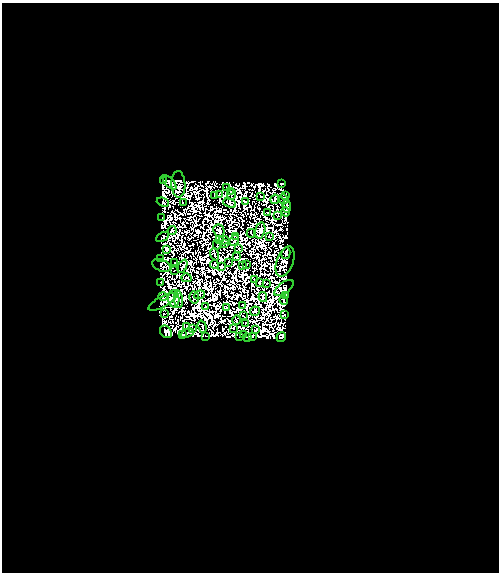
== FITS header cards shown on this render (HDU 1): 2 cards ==
NAXIS1  =                  497
NAXIS2  =                  570

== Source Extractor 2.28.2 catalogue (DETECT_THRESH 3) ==
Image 497 x 570 px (HDU 1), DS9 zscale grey, 1 PNG px = 1 image px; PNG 501 x 574 px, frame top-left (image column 1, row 570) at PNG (2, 3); each listed source drawn as its Kron ellipse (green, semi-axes under 4 px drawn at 4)
Background 3.89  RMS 1.3e-04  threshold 3.78e-04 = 3 sigma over >= 5 px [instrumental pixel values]
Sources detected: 269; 181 with non-positive FLUX_AUTO (blend fragments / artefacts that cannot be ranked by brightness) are neither listed nor drawn; the other 88 listed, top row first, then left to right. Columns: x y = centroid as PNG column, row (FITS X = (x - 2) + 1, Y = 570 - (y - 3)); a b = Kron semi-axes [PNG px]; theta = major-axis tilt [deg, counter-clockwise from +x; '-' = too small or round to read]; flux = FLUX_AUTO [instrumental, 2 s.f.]
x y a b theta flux
163 180 3 2 - 3.5
169 182 9 4 -46 24
281 183 3 2 - 18
178 184 13 7 -88 63
226 188 3 2 - 31
230 191 3 2 - 5.9
219 195 4 2 - 9.5
232 195 5 2 - 9.1
286 195 3 2 - 27
215 196 2 2 - 8.8
261 196 2 2 - 2.6
275 199 5 2 - 6.1
283 199 5 3 - 32
245 201 4 3 - 12
163 202 6 3 -22 25
183 203 3 2 - 1.5
230 203 7 3 -24 18
287 206 6 3 -84 14
286 212 5 2 - 11
268 213 2 2 - 2.8
277 216 3 2 - 7.8
162 217 2 2 - 13
260 230 8 5 76 12
172 231 4 3 - 2.8
219 231 6 5 - 22
251 233 4 2 - 7.2
235 236 3 2 - 15
270 236 3 2 - 7.5
163 237 7 3 28 1.5
219 239 3 2 - 5.4
224 240 5 3 - 16
234 240 5 3 - 13
225 243 3 2 - 22
217 245 4 2 - 10
239 248 3 2 - 2.8
167 249 3 3 - 20
286 253 6 4 78 56
215 254 6 2 -68 2.6
236 256 3 2 - 9
161 259 2 2 - 17
285 261 16 8 70 100
228 262 4 2 - 14
175 263 3 2 - 13
214 264 4 2 - 6.6
247 264 3 3 - 9.3
162 265 10 6 -21 18
182 266 7 3 64 2.1
243 266 3 2 - 7.7
221 267 3 2 - 3.3
174 270 2 2 - 13
186 278 5 3 - 9
254 279 3 2 - 4.1
259 282 3 2 - 12
161 283 4 3 - 0.57
266 283 2 2 - 5.2
284 288 11 5 38 9.7
199 295 5 3 - 11
285 295 4 3 - 34
163 296 5 2 - 0.2
263 297 5 3 - 13
194 298 6 5 - 0.03
174 299 8 5 -87 64
178 299 9 4 -82 14
284 300 5 2 - 11
162 302 16 5 28 50
243 306 3 3 - 22
205 307 3 2 - 16
226 307 3 2 - 6.8
255 311 5 4 - 1.5
164 314 2 2 - 12
285 315 3 2 - 9.3
243 316 3 2 - 19
236 320 5 2 - 0.98
246 323 3 2 - 15
187 326 3 2 - 19
202 327 6 2 -72 7.4
192 329 4 3 - 0.91
233 329 4 3 - 5.8
256 330 4 2 - 7.8
166 332 7 5 -47 20
187 333 7 2 23 4.7
244 334 3 2 - 5.7
183 335 2 2 - 6.9
206 336 2 2 - 21
253 336 3 2 - 6.4
240 337 3 2 - 8.5
247 337 3 2 - 1
281 337 5 4 - 5.3
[181 non-positive-flux detections neither listed nor drawn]